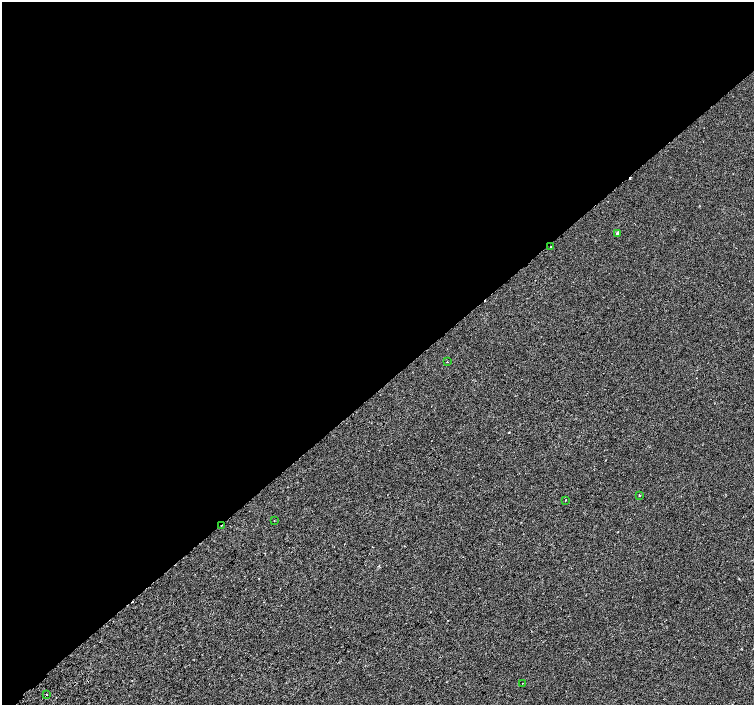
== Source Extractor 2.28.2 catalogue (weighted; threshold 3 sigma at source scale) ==
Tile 2 of 4 x 4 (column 2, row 1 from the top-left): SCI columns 1560-3063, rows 4474-5879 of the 6117 x 6075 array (HDU 1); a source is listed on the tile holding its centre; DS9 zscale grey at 2 x 2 block average (1 PNG px = mean of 2 x 2 image px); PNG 756 x 707 px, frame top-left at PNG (2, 2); each listed source drawn as its Kron ellipse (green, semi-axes under 4 px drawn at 4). Shown black and unused: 55% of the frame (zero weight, under 2 of 3 exposures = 3% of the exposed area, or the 3 px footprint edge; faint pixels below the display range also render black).
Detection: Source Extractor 2.28.2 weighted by HDU 2 'WHT'; one run over the whole footprint, this tile lists its part. Background 1.89e-04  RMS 0.0041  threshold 0.0183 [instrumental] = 3 sigma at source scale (4.5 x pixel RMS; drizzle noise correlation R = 1.50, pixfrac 1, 0.0396/0.0396 arcsec/px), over >= 5 px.
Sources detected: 12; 3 cosmic-ray / hot-pixel residue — neither listed nor drawn; the other 9 listed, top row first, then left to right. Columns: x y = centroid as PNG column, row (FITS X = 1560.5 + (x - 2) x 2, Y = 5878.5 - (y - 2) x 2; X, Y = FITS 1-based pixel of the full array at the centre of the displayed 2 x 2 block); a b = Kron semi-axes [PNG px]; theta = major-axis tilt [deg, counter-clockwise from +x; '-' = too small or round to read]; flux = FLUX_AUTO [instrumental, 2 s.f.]
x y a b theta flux
617 233 3 3 - 0.92
551 247 2 2 - 2.4
447 362 2 2 - 0.59
639 495 3 2 - 0.37
565 500 2 2 - 0.69
274 520 2 2 - 0.4
221 525 3 2 - 1.1
522 683 2 2 - 0.4
47 695 2 2 - 0.63
Overlapping masked pixels (flux is a lower limit): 1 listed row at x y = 221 525